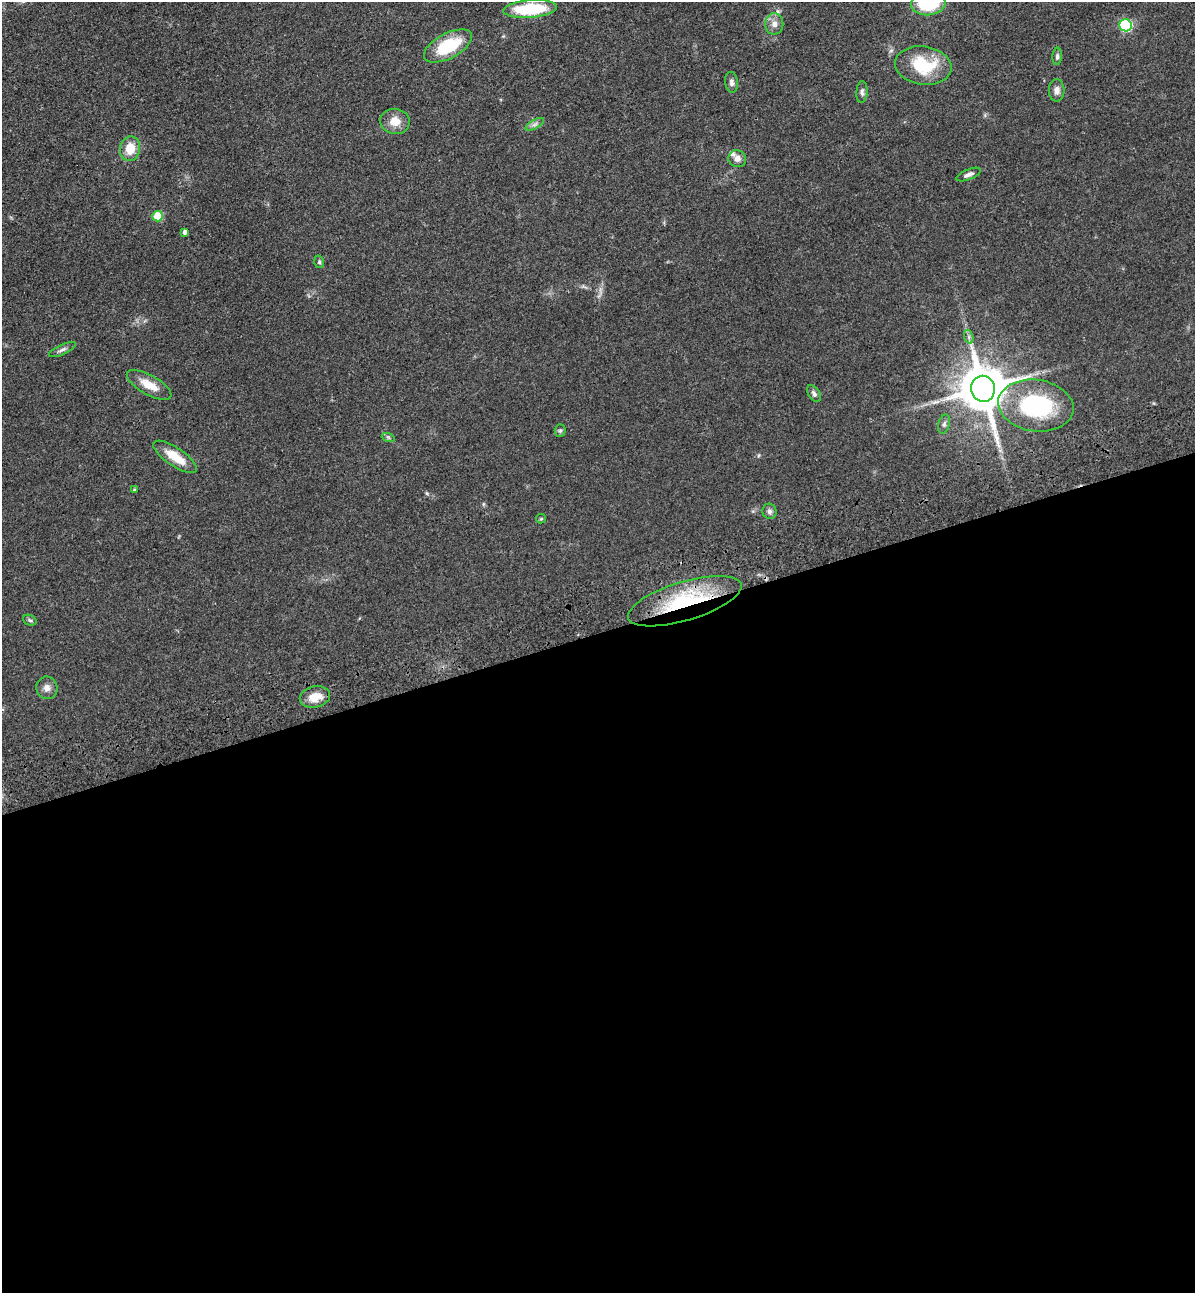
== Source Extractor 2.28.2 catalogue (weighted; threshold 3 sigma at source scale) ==
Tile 15 of 4 x 4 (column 3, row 4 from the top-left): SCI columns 2693-3885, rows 116-1406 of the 5266 x 5394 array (HDU 1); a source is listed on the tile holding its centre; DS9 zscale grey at full resolution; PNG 1197 x 1295 px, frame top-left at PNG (2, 2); each listed source drawn as its Kron ellipse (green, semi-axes under 4 px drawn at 4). Shown black and unused: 51% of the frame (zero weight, under 3 of 4 exposures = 6% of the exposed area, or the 3 px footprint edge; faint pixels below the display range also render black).
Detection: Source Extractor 2.28.2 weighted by HDU 2 'WHT'; one run over the whole footprint, this tile lists its part. Background 0.056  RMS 0.0058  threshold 0.026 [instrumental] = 3 sigma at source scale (4.5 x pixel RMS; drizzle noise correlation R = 1.50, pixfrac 1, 0.05/0.05 arcsec/px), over >= 5 px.
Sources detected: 37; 1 cosmic-ray / hot-pixel residue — neither listed nor drawn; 1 inside a brighter listed object's ellipse — not listed separately; the other 35 listed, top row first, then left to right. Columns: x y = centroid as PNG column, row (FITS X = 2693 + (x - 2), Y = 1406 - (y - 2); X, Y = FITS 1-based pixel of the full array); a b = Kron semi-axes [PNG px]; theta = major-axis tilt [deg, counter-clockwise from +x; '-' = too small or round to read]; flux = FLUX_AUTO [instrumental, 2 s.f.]
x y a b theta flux
928 3 17 12 6 33
530 9 27 8 4 34
774 24 10 9 - 3.8
1126 25 6 6 - 50
448 46 26 12 28 28
1057 56 8 5 85 1.4
923 65 28 19 -8 28
732 82 10 6 -83 2
1057 90 11 8 89 2.9
862 92 11 5 87 1.7
395 121 14 12 -7 7.6
535 124 10 4 30 1.8
130 149 12 10 80 10
737 159 9 8 - 3.3
969 175 13 5 23 2.3
158 216 5 5 - 19
185 232 4 4 - 2.5
319 262 6 4 -71 0.88
969 337 7 4 -72 1.4
62 350 14 5 25 2.1
149 385 25 9 -29 9.5
983 389 13 12 - 2900
814 394 9 5 -57 1.7
1036 405 38 25 -8 66
944 424 10 5 75 1.7
560 431 6 5 - 1
388 437 7 4 -19 0.9
175 457 25 9 -34 12
134 490 4 3 - 0.57
769 511 7 7 - 1.9
541 519 5 4 - 0.72
685 601 59 19 17 55
30 620 7 5 -22 1.1
47 688 11 10 - 3.4
315 697 15 10 12 8.8
Overlapping masked pixels (flux is a lower limit): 1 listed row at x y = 685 601
Isophote crosses this tile's border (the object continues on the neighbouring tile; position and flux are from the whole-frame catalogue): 1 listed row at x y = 928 3